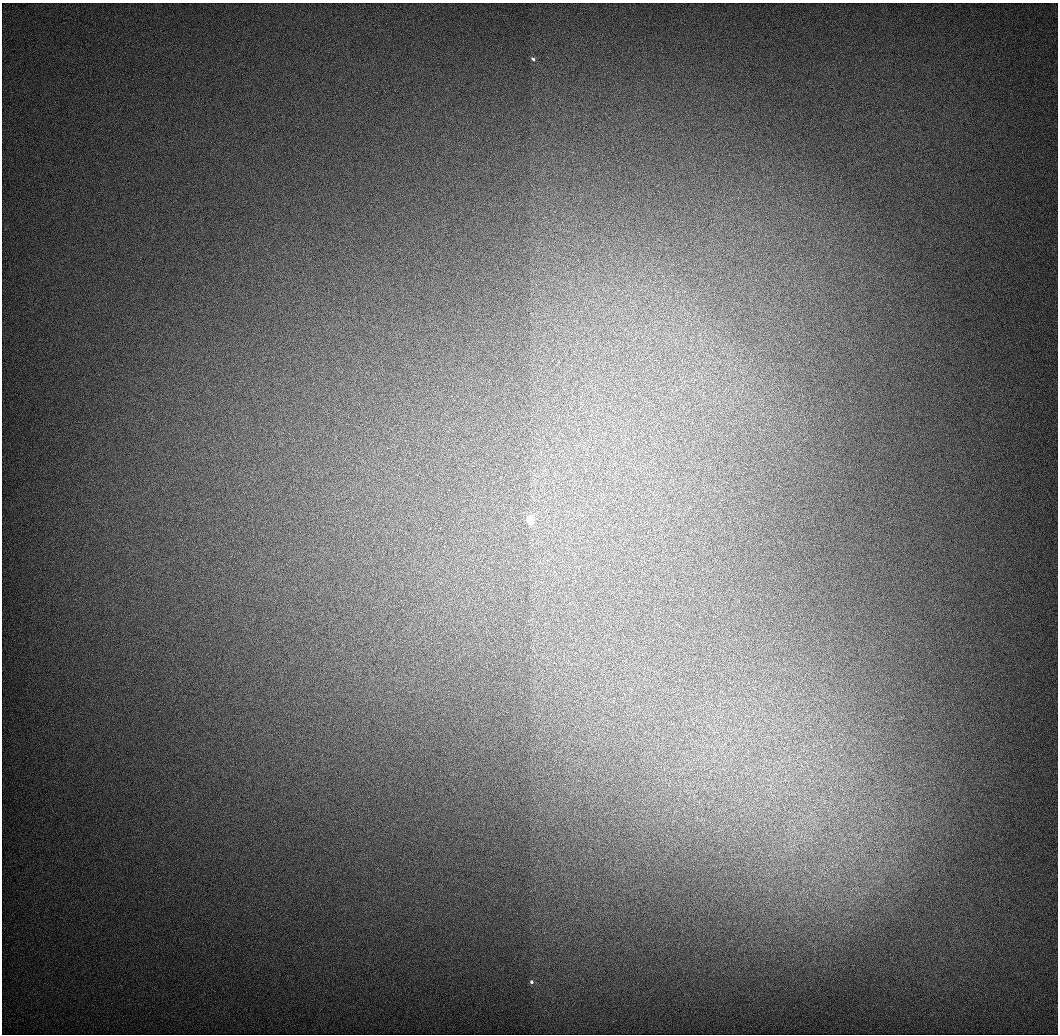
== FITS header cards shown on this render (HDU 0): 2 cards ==
NAXIS1  =                 1056 / Length of Axis 1 (Serial)
NAXIS2  =                 1032 / Length of Axis 2 (Parallel)

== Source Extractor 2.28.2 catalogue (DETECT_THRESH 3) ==
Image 1056 x 1032 px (HDU 0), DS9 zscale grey, 1 PNG px = 1 image px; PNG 1060 x 1036 px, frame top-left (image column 1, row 1032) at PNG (2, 3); no overlay
Background 524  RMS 4.3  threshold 12.8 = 3 sigma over >= 5 px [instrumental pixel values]
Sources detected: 3; all 3 listed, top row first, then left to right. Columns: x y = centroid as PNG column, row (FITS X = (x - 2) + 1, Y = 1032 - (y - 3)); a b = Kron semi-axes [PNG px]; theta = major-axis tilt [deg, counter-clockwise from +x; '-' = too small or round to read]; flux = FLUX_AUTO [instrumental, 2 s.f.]
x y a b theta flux
533 59 4 3 - 1000
530 520 4 3 - 33000
531 982 3 3 - 1200